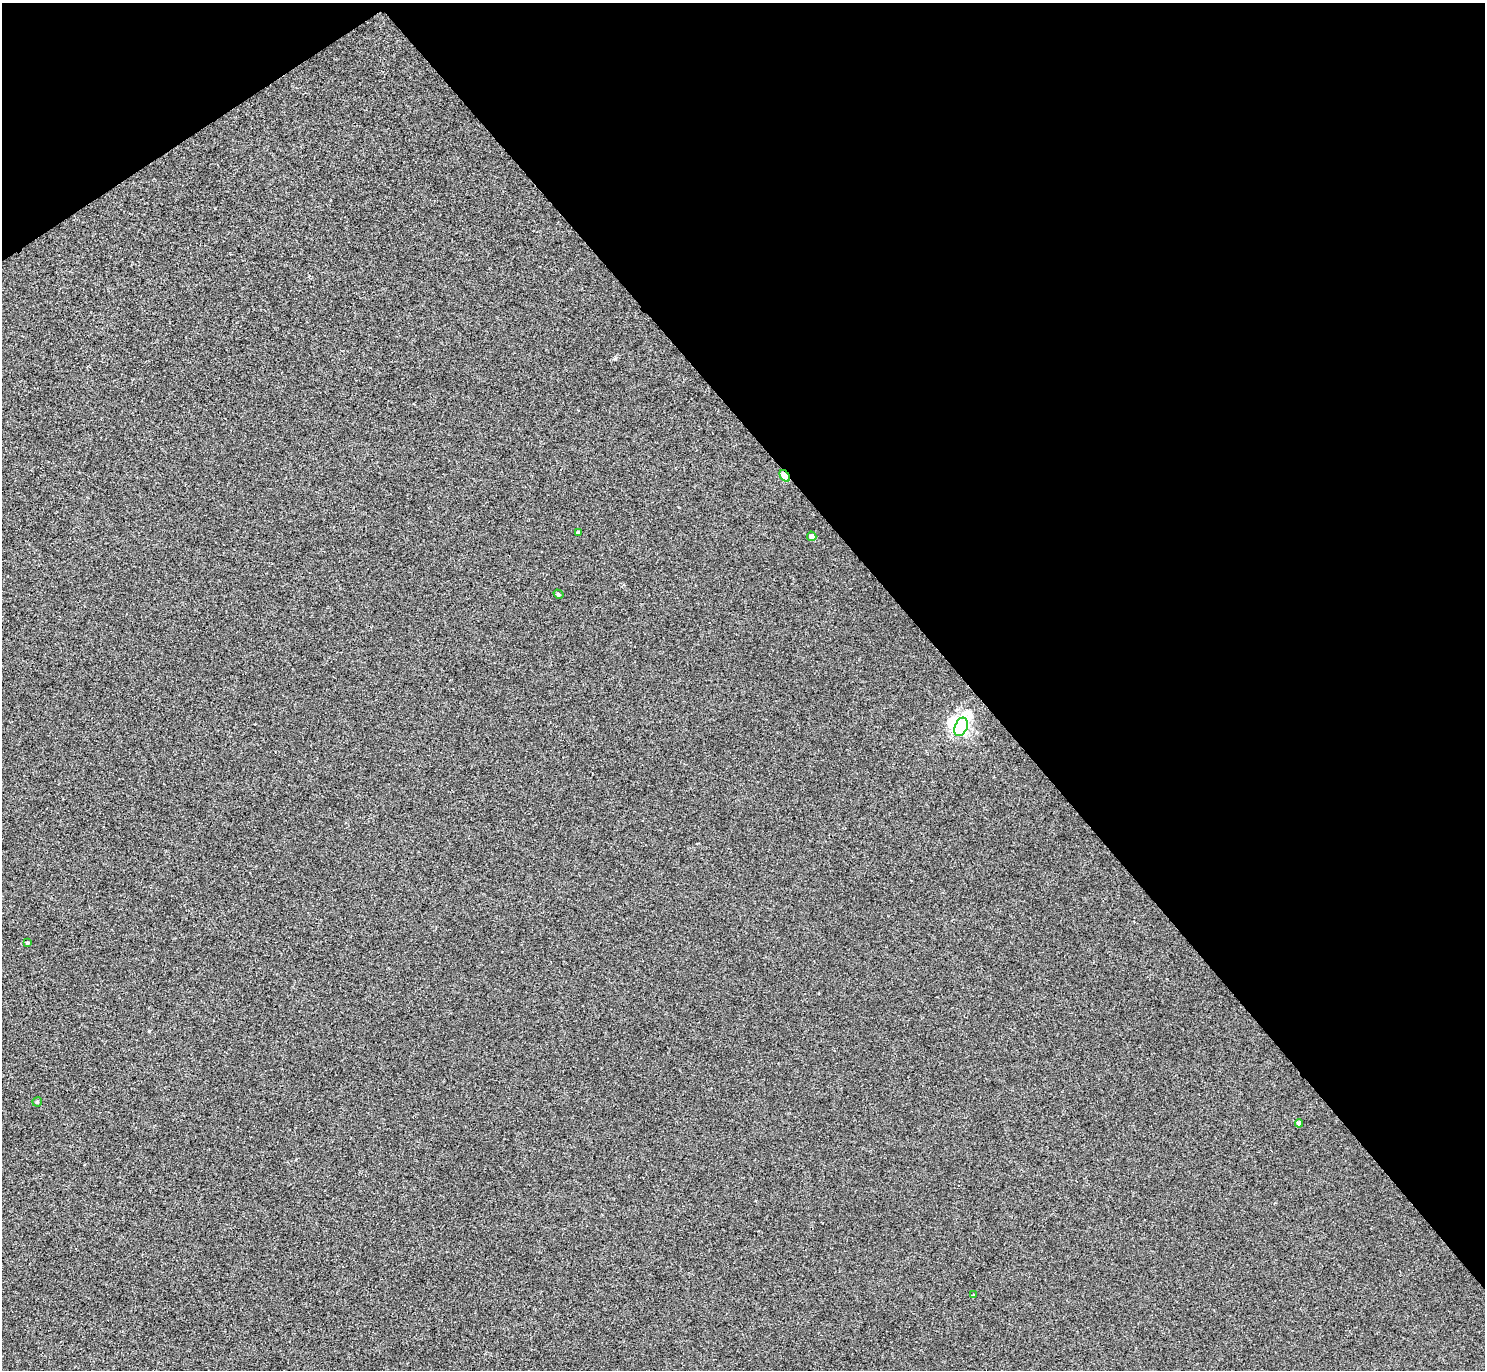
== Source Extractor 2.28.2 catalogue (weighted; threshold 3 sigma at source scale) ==
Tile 3 of 4 x 4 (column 3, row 1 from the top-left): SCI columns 2965-4447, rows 4263-5630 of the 5932 x 5928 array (HDU 1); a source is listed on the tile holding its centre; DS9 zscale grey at full resolution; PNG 1487 x 1372 px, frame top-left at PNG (2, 3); each listed source drawn as its Kron ellipse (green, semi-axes under 4 px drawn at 4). Shown black and unused: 37% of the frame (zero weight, under 2 of 3 exposures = <1% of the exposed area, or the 3 px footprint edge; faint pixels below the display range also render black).
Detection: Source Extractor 2.28.2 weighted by HDU 2 'WHT'; one run over the whole footprint, this tile lists its part. Background 8.60e-04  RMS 0.0049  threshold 0.0222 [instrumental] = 3 sigma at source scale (4.5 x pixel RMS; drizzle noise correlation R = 1.50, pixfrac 1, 0.05/0.05 arcsec/px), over >= 5 px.
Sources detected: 10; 1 inside a brighter object's white glare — neither listed nor drawn; the other 9 listed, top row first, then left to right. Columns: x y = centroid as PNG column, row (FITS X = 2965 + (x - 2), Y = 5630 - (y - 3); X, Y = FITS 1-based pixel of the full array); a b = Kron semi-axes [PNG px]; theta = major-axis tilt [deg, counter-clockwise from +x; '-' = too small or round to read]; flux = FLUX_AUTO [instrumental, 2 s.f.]
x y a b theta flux
785 476 6 4 -55 21
578 532 4 3 - 1.1
812 536 5 4 - 3.1
558 594 5 4 - 0.88
961 727 10 6 66 150
27 943 3 3 - 0.64
37 1102 5 4 - 0.92
1299 1123 4 4 - 2.3
974 1295 4 3 - 0.46
Overlapping masked pixels (flux is a lower limit): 1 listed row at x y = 785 476